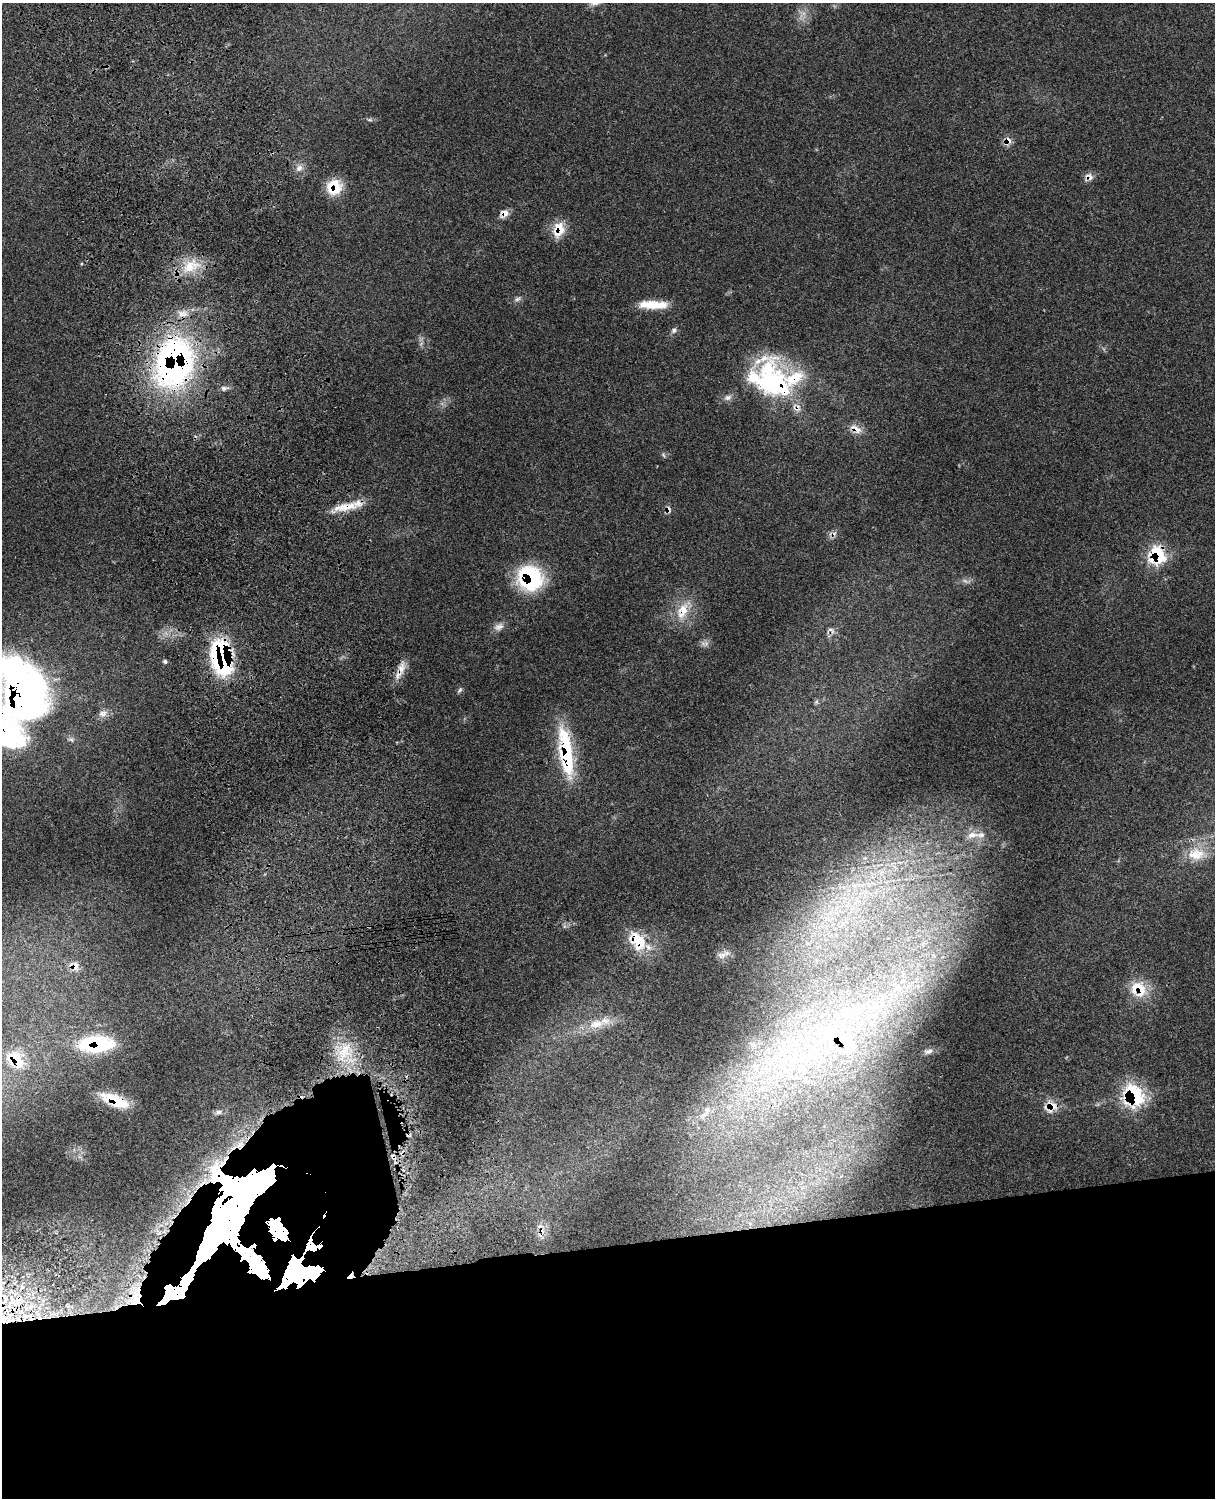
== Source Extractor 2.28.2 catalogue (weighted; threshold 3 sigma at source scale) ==
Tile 11 of 4 x 3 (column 3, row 3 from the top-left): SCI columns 2546-3758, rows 277-1772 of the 5088 x 4924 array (HDU 1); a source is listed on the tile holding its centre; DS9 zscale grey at full resolution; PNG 1217 x 1500 px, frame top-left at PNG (2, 3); no overlay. Shown black and unused: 19% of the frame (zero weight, under 3 of 4 exposures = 6% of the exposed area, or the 3 px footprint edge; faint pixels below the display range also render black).
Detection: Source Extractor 2.28.2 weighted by HDU 2 'WHT'; one run over the whole footprint, this tile lists its part. Background 0.109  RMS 0.0066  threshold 0.0298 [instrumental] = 3 sigma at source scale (4.5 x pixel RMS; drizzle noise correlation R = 1.50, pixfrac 1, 0.05/0.05 arcsec/px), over >= 5 px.
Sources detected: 85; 2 too faint to see at this stretch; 2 inside a brighter object's white glare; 4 cosmic-ray / hot-pixel residue — not listed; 14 inside a brighter listed object's ellipse — not listed separately; the other 63 listed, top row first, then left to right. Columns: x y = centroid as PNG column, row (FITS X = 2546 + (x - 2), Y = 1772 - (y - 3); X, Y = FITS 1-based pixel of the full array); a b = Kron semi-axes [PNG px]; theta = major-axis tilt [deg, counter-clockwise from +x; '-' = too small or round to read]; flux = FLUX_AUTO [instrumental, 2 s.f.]
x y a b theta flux
370 120 9 4 0 1.4
1008 141 12 8 53 4.7
299 168 12 9 40 4.4
1089 177 12 8 -34 3.7
334 187 18 16 52 19
504 214 12 8 30 4.9
559 230 19 14 74 14
191 266 28 19 28 21
518 299 10 5 25 2
652 305 31 9 -1 17
674 330 9 6 52 2.1
421 344 7 4 55 1.6
174 362 50 36 76 240
771 381 57 41 -44 110
224 388 12 6 8 2.6
728 397 12 8 9 3.4
856 429 20 9 -29 6.4
345 507 36 10 9 15
669 509 10 6 -74 2.6
1157 555 19 17 -89 36
530 578 26 24 -47 63
966 581 14 5 -16 2.8
682 611 27 15 68 16
499 627 14 9 23 4.1
831 630 12 6 -36 2.7
705 643 12 8 -3 2.8
221 657 34 19 -80 94
165 661 5 4 - 1.6
401 668 23 10 75 7.6
21 689 69 41 -66 370
460 690 9 5 56 1.3
816 702 7 4 19 1.2
103 713 12 10 22 4.4
566 752 61 15 -82 53
972 835 19 9 9 8.1
1196 854 26 17 0 16
881 873 8 5 55 2.4
854 885 8 5 0 2.5
637 940 28 19 -51 23
721 955 17 10 26 5.2
75 966 15 10 -80 6.4
1140 988 25 17 -67 17
877 1005 10 7 -36 4.7
596 1024 22 12 12 13
840 1039 69 30 -43 77
96 1044 37 16 3 57
753 1045 10 7 24 3.4
928 1051 14 7 14 3.3
344 1052 34 22 61 30
802 1058 42 24 26 69
16 1060 24 16 -48 20
1133 1096 21 19 -64 63
115 1100 34 12 -23 26
1052 1106 16 14 -87 10
707 1110 13 6 81 3.2
218 1112 7 5 16 1.4
393 1157 10 6 -51 2.7
235 1203 94 37 54 1200
311 1246 17 12 -44 26
313 1273 20 12 26 42
132 1286 92 35 71 130
6 1297 12 7 -23 5.3
2 1319 74 19 11 79
Overlapping masked pixels (flux is a lower limit): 33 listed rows (the first 20) at x y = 1008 141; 1089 177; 334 187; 504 214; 559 230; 174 362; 771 381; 856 429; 345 507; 669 509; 1157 555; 530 578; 682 611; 831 630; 221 657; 401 668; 21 689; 566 752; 637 940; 75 966
Isophote crosses this tile's border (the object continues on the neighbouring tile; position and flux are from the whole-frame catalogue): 2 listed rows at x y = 21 689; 2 1319